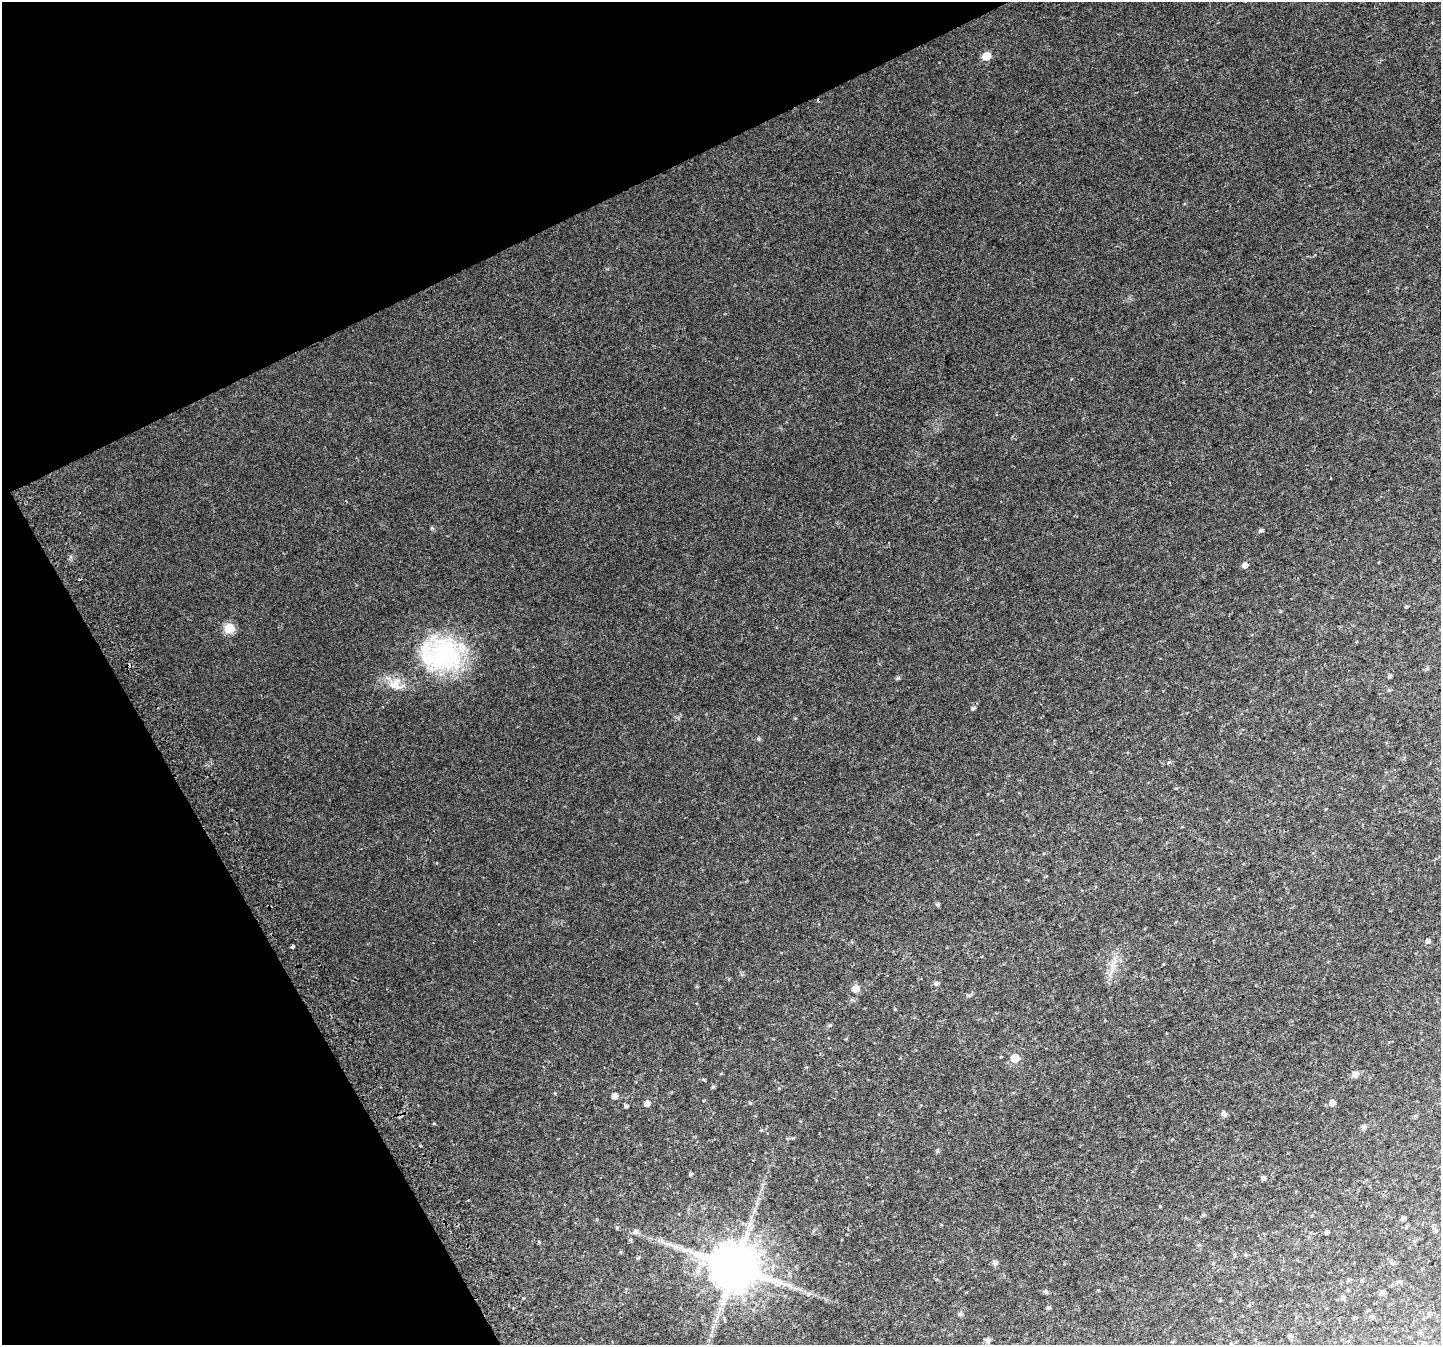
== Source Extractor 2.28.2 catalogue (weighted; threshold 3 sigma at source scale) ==
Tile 5 of 4 x 4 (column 1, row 2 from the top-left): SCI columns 42-1480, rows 2868-4210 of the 5835 x 5676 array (HDU 1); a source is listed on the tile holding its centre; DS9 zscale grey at full resolution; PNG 1443 x 1347 px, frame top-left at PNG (2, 2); no overlay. Shown black and unused: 24% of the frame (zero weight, under 2 of 3 exposures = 2% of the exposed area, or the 3 px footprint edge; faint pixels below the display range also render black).
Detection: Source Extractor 2.28.2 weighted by HDU 2 'WHT'; one run over the whole footprint, this tile lists its part. Background 0.0434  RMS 0.0093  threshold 0.042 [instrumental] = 3 sigma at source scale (4.5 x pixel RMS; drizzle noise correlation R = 1.50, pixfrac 1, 0.0396/0.0396 arcsec/px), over >= 5 px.
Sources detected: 58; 1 long thin detection or spike segment (spike, bleed or trail) — not listed; the other 57 listed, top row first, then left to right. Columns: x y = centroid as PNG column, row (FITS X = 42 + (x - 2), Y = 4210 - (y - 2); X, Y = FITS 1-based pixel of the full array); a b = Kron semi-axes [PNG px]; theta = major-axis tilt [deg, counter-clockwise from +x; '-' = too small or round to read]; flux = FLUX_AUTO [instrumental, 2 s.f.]
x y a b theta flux
986 56 5 5 - 18
1330 478 3 2 - 0.51
1261 530 5 5 - 1.7
1244 565 6 5 - 3.7
1406 606 3 3 - 1.6
229 628 6 5 - 43
441 654 54 42 -11 110
1426 669 5 4 - 1.3
1389 676 5 4 - 1.3
898 678 5 4 - 1.4
395 684 19 17 -41 13
1389 690 5 4 - 1.1
973 708 5 5 - 1.7
759 739 6 3 -71 0.99
1169 762 5 4 - 0.96
937 904 6 5 - 1.2
1427 941 6 5 - 1.9
293 947 3 3 - 4.7
982 956 3 2 - 0.67
936 983 6 5 - 1.7
855 989 7 7 - 7
1015 1058 5 5 - 23
1355 1074 8 8 - 3.6
713 1087 5 4 - 1.2
615 1096 5 5 - 5.3
647 1103 5 5 - 4.6
1332 1103 6 5 - 4.6
626 1106 4 4 - 1.7
1223 1114 8 6 -31 2.1
1415 1116 5 5 - 1.1
1364 1127 6 6 - 1.7
690 1174 4 3 - 1.3
1263 1178 4 4 - 2.4
1160 1206 4 3 - 0.68
1203 1215 5 5 - 1.1
1403 1218 5 4 - 1.9
1407 1226 5 3 - 0.91
617 1227 5 5 - 1.2
636 1231 6 6 - 2.5
1327 1232 4 4 - 2.2
1246 1255 5 4 - 1.1
638 1258 5 4 - 1.1
995 1262 6 5 - 2.7
1391 1262 6 5 - 1.7
734 1267 13 12 - 4900
1348 1280 5 4 - 1.3
1362 1280 5 3 - 0.84
1348 1290 4 4 - 0.74
1045 1291 6 6 - 1.5
1383 1292 7 5 37 2.3
1343 1297 6 5 - 2.1
1048 1308 5 4 - 1.6
960 1314 5 5 - 2.4
1355 1318 5 4 - 1.2
1421 1333 5 5 - 1.6
1290 1336 6 5 - 1.9
987 1340 7 7 - 2.3
Unlisted compact peaks at least as high as the median listed source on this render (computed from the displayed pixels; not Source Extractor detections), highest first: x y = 432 528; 434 1123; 70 557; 539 1242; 761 1130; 750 1103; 523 1298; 1280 611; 895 1009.